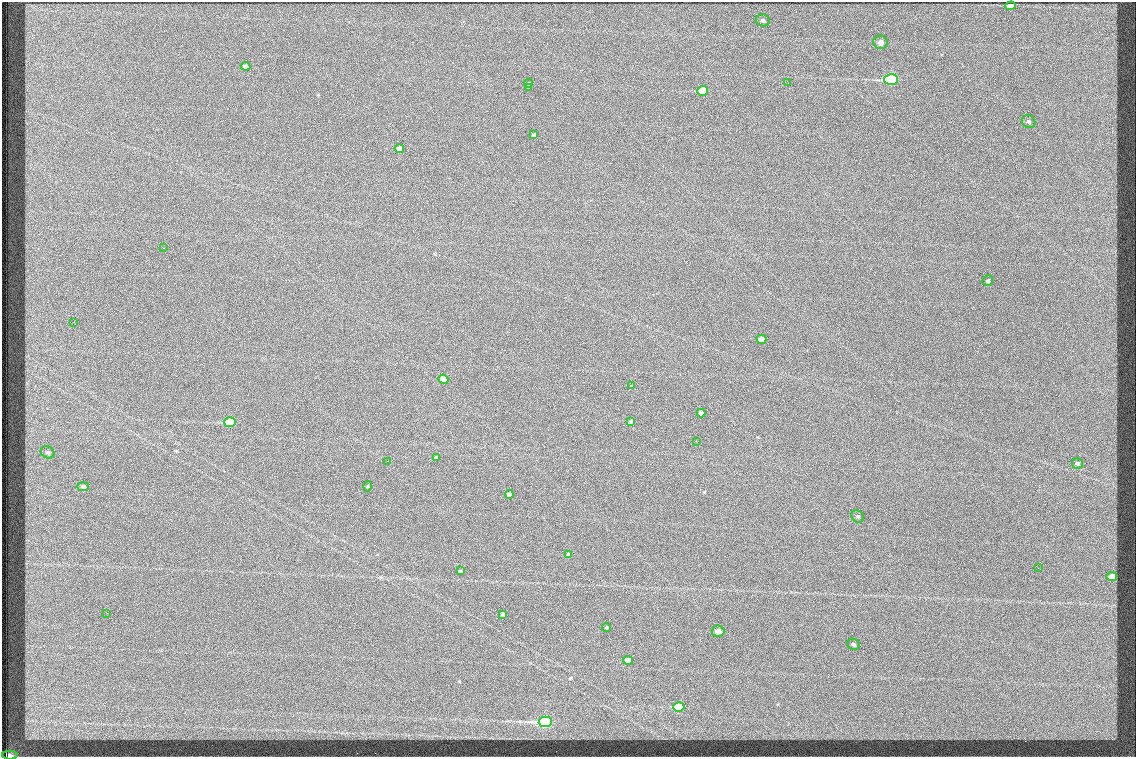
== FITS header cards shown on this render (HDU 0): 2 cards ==
NAXIS1  =                 1134
NAXIS2  =                  755

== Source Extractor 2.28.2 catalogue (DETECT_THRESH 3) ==
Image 1134 x 755 px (HDU 0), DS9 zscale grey, 1 PNG px = 1 image px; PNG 1138 x 759 px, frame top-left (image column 1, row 755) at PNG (2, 2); each listed source drawn as its Kron ellipse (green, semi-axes under 4 px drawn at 4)
Background 262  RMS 2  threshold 6.01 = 3 sigma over >= 5 px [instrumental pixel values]
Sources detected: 43; all 43 listed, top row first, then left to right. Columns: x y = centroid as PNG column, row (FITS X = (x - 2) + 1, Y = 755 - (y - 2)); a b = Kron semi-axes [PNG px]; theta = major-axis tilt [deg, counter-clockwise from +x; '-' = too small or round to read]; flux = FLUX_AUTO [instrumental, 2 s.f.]
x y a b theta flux
1010 6 5 4 - 970
763 20 7 6 - 340
880 42 7 6 - 730
246 66 5 3 - 440
891 80 7 5 0 8500
529 83 4 3 - 520
788 83 2 2 - 66
528 87 4 3 - 770
702 91 5 5 - 2600
1029 122 7 6 - 330
534 135 4 3 - 240
399 148 4 4 - 530
163 248 3 2 - 120
988 281 5 5 - 220
74 322 2 2 - 66
762 339 5 4 - 700
443 379 5 4 - 1000
632 386 3 3 - 98
701 413 4 4 - 460
631 421 3 3 - 140
230 422 6 5 - 4700
696 441 2 2 - 130
48 452 7 5 -29 310
437 457 3 3 - 230
387 461 2 2 - 180
1077 463 5 5 - 260
368 486 5 3 - 92
83 487 5 4 - 250
509 494 4 4 - 430
858 516 7 5 -42 290
568 555 4 4 - 320
1038 568 2 2 - 70
460 571 3 3 - 170
1112 577 5 4 - 1200
107 613 2 2 - 59
503 614 3 3 - 190
607 628 4 2 - 120
718 631 6 5 - 880
853 644 6 5 - 320
628 660 5 4 - 1500
679 707 5 4 - 3600
545 722 7 5 3 12000
10 755 8 3 0 400
At the frame edge (FLAGS 8, measured only in part): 1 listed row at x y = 10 755